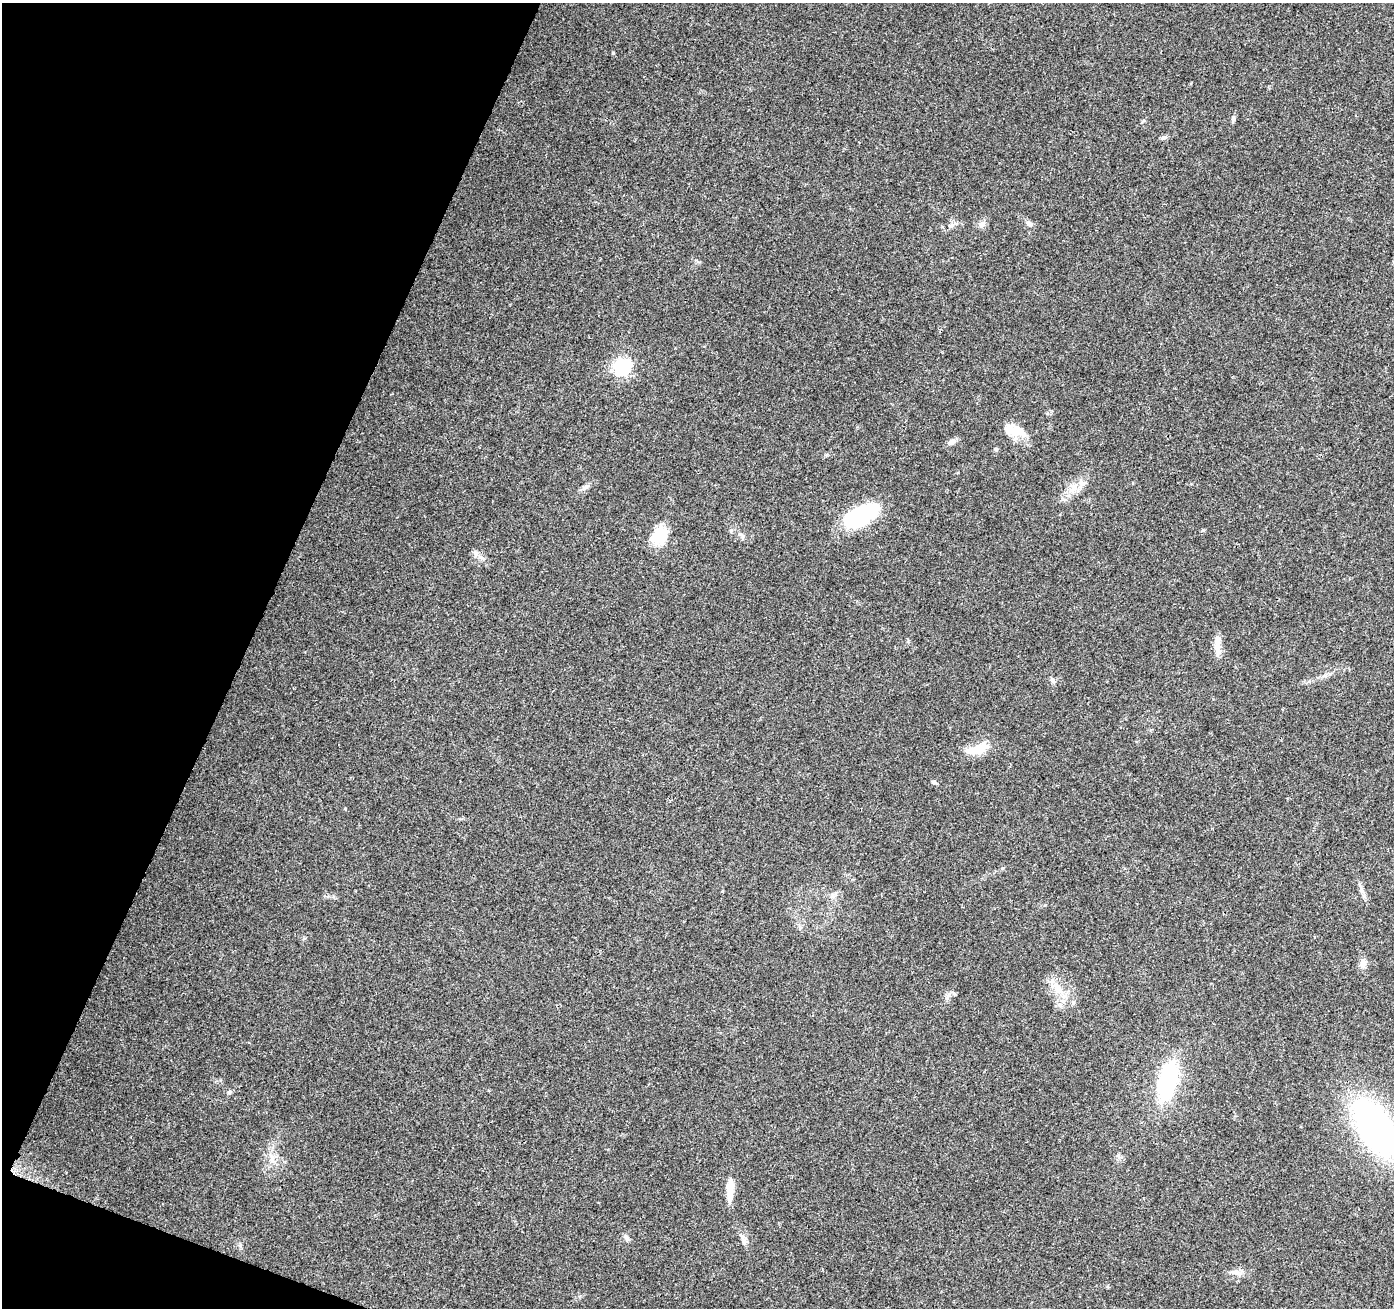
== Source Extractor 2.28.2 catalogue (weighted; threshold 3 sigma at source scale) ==
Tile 9 of 4 x 4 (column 1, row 3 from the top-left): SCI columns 17-1408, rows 1588-2893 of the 5593 x 5721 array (HDU 1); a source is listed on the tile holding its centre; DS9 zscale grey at full resolution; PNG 1396 x 1310 px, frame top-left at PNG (2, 3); no overlay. Shown black and unused: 19% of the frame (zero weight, under 3 of 4 exposures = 1% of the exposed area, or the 3 px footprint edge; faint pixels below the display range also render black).
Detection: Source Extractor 2.28.2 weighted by HDU 2 'WHT'; one run over the whole footprint, this tile lists its part. Background 0.0744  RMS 0.0045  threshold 0.0202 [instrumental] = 3 sigma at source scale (4.5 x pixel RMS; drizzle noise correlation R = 1.50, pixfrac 1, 0.0396/0.0396 arcsec/px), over >= 5 px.
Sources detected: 34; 1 inside a brighter object's white glare — not listed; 1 inside a brighter listed object's ellipse — not listed separately; the other 32 listed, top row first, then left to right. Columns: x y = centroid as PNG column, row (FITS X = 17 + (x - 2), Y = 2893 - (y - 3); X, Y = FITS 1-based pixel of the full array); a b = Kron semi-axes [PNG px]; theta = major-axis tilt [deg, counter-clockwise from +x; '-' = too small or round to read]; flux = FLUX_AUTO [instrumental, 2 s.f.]
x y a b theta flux
613 53 4 3 - 0.44
1233 118 8 5 -76 0.96
1164 138 9 5 17 1.1
1029 223 11 6 -32 1.4
982 225 9 7 45 1.9
951 226 9 5 10 1.5
623 367 7 7 - 140
1017 431 24 15 0 8.5
952 442 12 6 28 2
996 449 5 5 - 0.73
585 488 14 4 38 1.6
1073 488 17 9 54 5.5
861 515 39 18 27 36
741 535 9 5 -23 1.1
659 536 25 19 63 11
476 553 8 7 - 1.5
1217 649 18 8 -89 3.9
1052 680 7 5 -61 0.98
978 749 27 11 17 10
934 782 7 5 15 0.88
1002 868 6 4 1 0.52
1363 964 13 9 81 2.7
1056 986 15 8 -39 4.7
948 996 12 4 60 1.3
1168 1082 30 14 79 55
229 1092 6 5 - 0.79
1376 1128 40 20 -58 200
272 1158 11 7 -83 2.8
730 1190 29 8 87 6
626 1238 10 5 -53 1.2
743 1240 14 7 -71 2.2
1236 1272 13 7 -12 2.7
Isophote crosses this tile's border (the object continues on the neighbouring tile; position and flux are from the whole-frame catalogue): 1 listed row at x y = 1376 1128
Unlisted compact peaks at least as high as the median listed source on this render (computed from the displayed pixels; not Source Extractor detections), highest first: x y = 1203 530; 1143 121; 800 928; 220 1080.